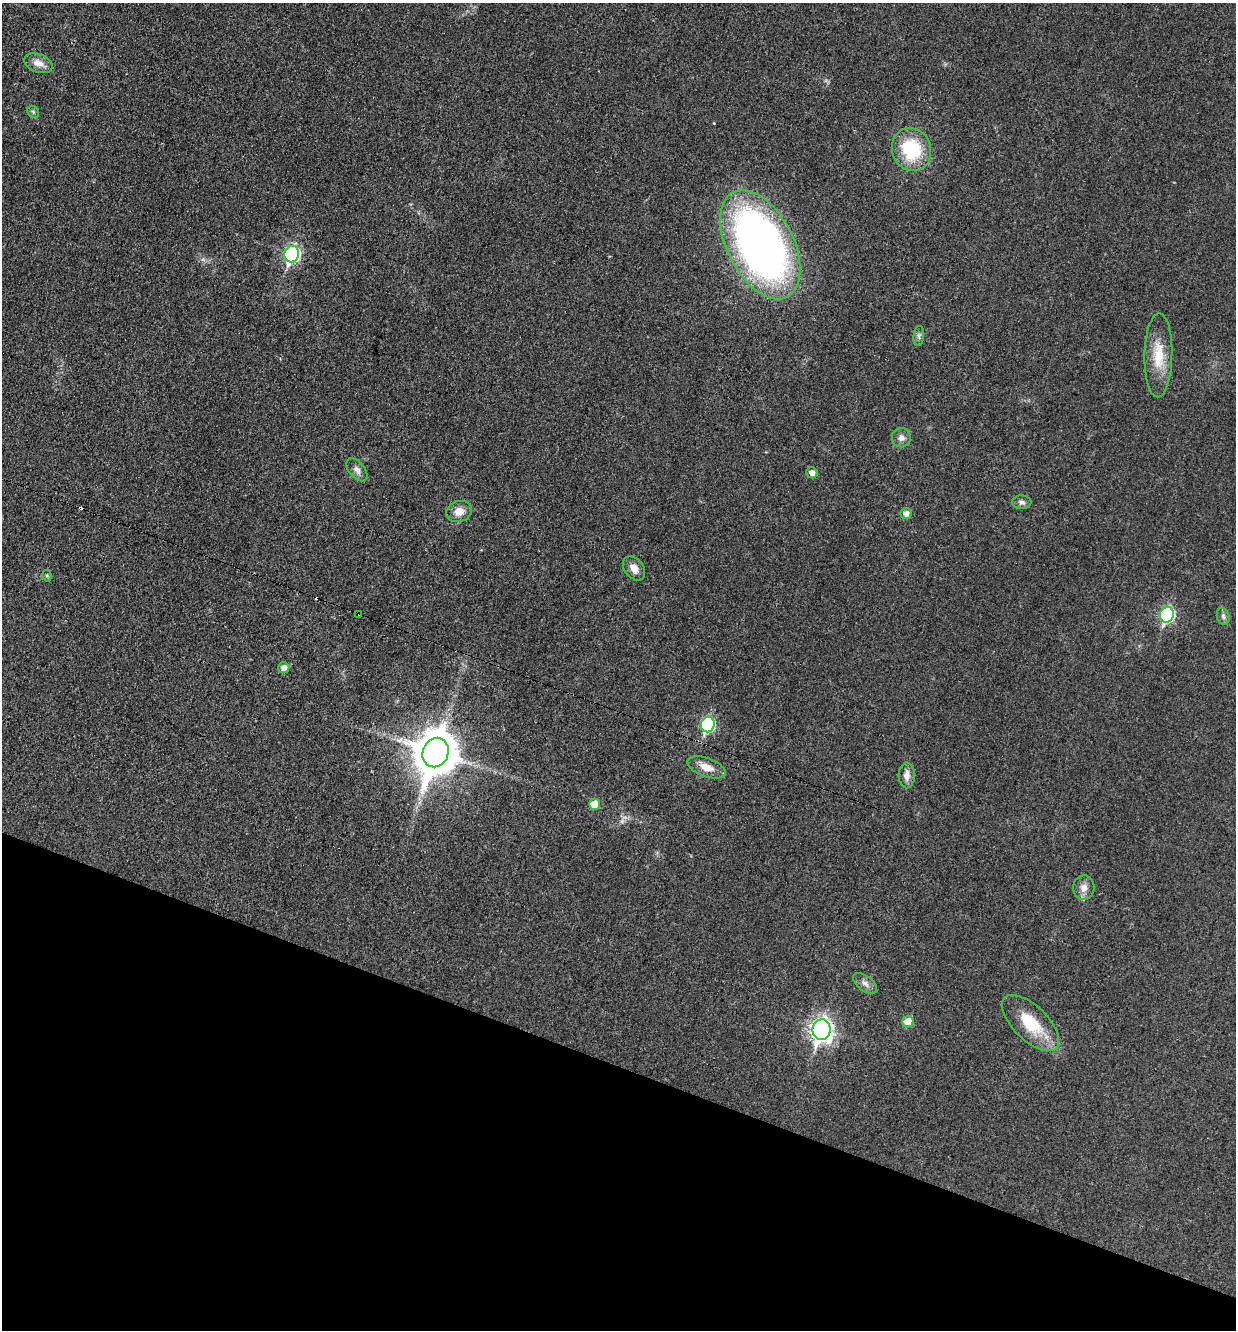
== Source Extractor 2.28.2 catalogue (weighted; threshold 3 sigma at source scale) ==
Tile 15 of 4 x 4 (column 3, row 4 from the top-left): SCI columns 2743-3976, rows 11-1338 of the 5351 x 5330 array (HDU 1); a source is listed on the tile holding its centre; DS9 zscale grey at full resolution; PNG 1238 x 1332 px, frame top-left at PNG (2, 3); each listed source drawn as its Kron ellipse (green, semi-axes under 4 px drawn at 4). Shown black and unused: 20% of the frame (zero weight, under 3 of 4 exposures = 1% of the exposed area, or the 3 px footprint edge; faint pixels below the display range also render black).
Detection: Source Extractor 2.28.2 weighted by HDU 2 'WHT'; one run over the whole footprint, this tile lists its part. Background 0.0553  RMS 0.0054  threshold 0.0241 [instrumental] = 3 sigma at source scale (4.5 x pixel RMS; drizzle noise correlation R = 1.50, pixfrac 1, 0.05/0.05 arcsec/px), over >= 5 px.
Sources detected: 31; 2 cosmic-ray / hot-pixel residue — neither listed nor drawn; the other 29 listed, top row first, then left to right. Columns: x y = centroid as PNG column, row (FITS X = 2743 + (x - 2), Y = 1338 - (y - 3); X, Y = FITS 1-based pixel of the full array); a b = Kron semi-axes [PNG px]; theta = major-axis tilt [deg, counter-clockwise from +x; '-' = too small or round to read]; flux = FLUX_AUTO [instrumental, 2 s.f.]
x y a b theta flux
38 63 15 9 -20 5.2
33 112 6 5 - 1
911 149 22 19 -70 31
760 245 59 33 -62 310
292 254 8 7 - 110
919 336 10 5 83 1.5
1158 355 42 14 89 16
901 438 9 9 - 2.9
357 470 13 7 -51 2.8
812 473 5 5 - 2.8
1022 502 10 7 -3 1.8
459 511 13 10 18 5.6
906 514 5 5 - 3.4
634 568 13 9 -52 4.5
47 576 6 4 -77 0.76
359 614 3 2 - 0.76
1167 615 8 7 - 73
1223 616 8 6 -75 1.5
284 668 5 5 - 3.7
708 724 8 7 - 66
436 753 15 12 69 1800
707 767 20 9 -20 7.1
907 775 13 8 90 4
594 804 5 5 - 9.8
1084 888 12 10 85 4.3
865 983 14 7 -35 2.9
908 1022 5 5 - 12
1030 1023 36 17 -44 22
822 1030 10 9 - 290
Overlapping masked pixels (flux is a lower limit): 1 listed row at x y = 359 614